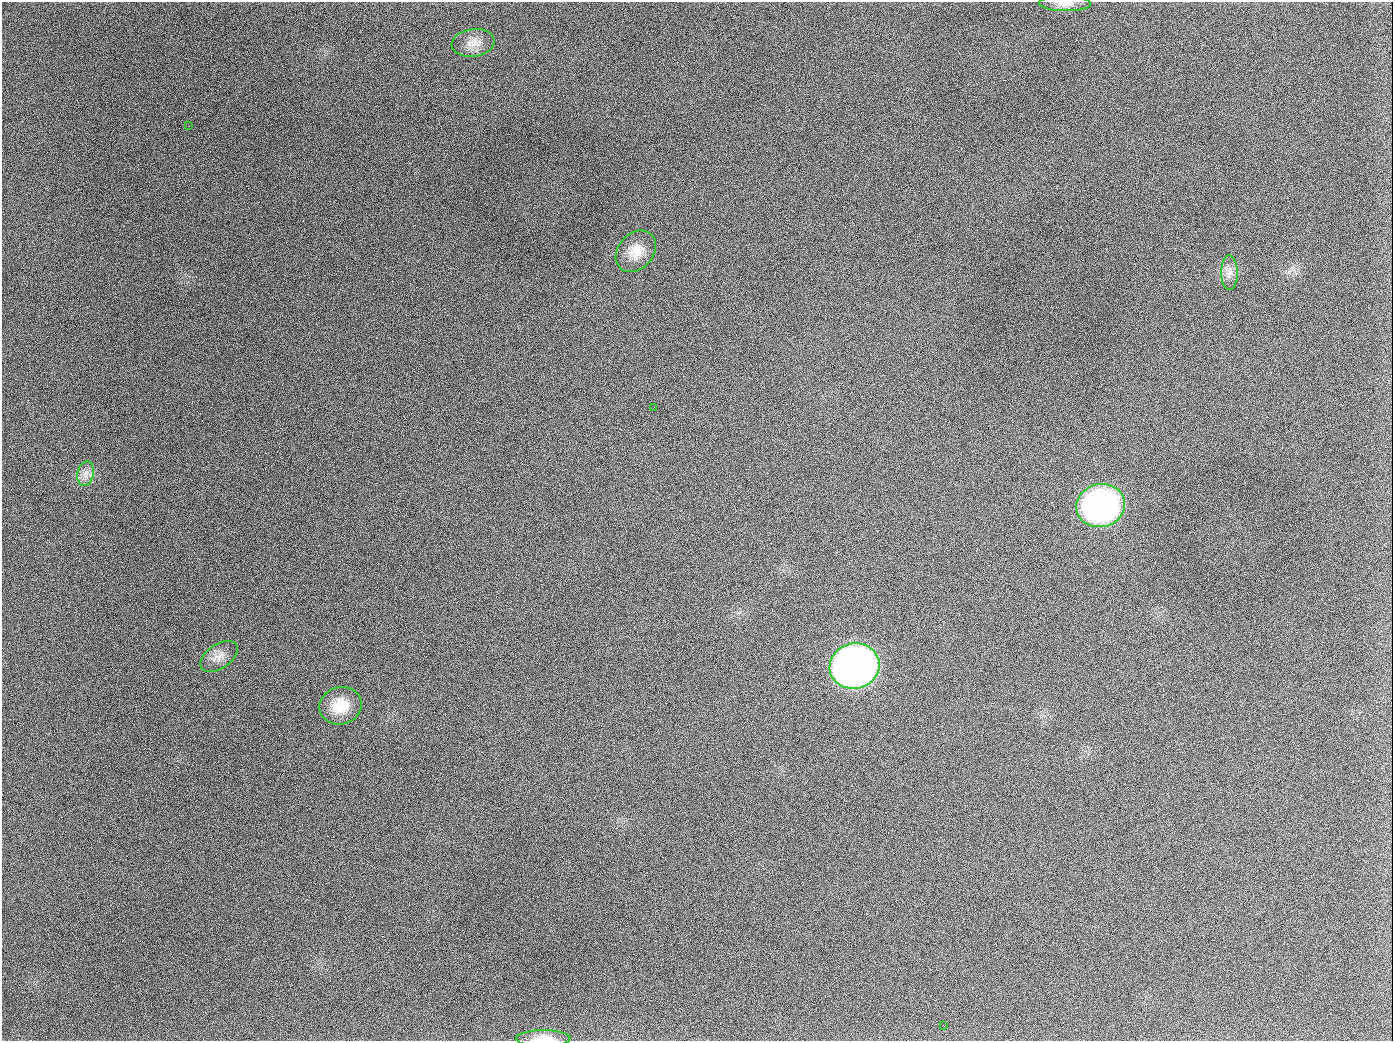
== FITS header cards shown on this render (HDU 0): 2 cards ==
NAXIS1  =                 1391
NAXIS2  =                 1039

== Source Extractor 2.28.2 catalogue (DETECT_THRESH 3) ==
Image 1391 x 1039 px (HDU 0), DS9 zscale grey, 1 PNG px = 1 image px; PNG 1395 x 1043 px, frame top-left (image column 1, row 1039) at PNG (2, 2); each listed source drawn as its Kron ellipse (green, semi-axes under 4 px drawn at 4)
Background 1940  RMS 80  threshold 240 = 3 sigma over >= 5 px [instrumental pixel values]
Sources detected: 13; all 13 listed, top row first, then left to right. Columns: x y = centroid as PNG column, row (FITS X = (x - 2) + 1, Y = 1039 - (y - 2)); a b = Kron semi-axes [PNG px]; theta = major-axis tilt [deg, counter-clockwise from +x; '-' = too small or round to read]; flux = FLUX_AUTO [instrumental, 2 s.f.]
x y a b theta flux
1065 3 26 7 -1 4.6e+04
473 43 21 13 8 7.2e+04
189 126 2 2 - 5.3e+03
636 251 23 17 47 1.0e+05
1229 272 17 8 -89 4.4e+04
654 407 2 2 - 3.1e+03
86 474 12 8 78 3.7e+04
1101 505 24 21 14 1.9e+06
219 656 21 12 34 5.9e+04
854 666 25 22 15 4.3e+06
340 706 21 18 16 1.4e+05
944 1026 2 2 - 4.2e+03
543 1038 27 8 0 7.5e+04
At the frame edge (FLAGS 8, measured only in part): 2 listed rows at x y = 1065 3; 543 1038